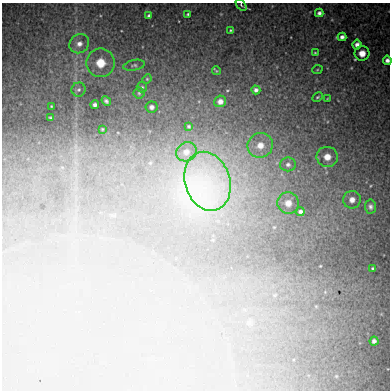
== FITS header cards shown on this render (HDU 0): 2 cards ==
NAXIS1  =                  388 /Length X axis
NAXIS2  =                  388 /Length Y axis

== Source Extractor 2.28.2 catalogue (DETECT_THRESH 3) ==
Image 388 x 388 px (HDU 0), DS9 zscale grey, 1 PNG px = 1 image px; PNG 392 x 392 px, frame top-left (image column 1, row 388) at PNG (2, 3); each listed source drawn as its Kron ellipse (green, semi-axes under 4 px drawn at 4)
Background 8480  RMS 420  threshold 1250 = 3 sigma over >= 5 px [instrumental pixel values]
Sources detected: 41; all 41 listed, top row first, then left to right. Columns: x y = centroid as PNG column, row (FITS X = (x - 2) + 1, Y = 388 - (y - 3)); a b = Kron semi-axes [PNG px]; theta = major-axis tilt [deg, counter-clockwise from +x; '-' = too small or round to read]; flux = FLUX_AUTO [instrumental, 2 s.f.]
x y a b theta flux
241 5 7 4 -53 4.0e+04
319 13 4 4 - 7.3e+04
188 14 4 3 - 4.2e+04
149 16 4 4 - 5.7e+04
230 30 3 2 - 2.8e+04
342 37 4 4 - 8.4e+04
79 44 10 9 - 1.9e+05
357 45 5 4 - 9.6e+04
315 53 4 2 - 3.0e+04
362 53 7 7 - 1.9e+05
387 60 4 4 - 8.9e+04
100 63 14 14 - 4.4e+05
134 65 11 5 12 7.6e+04
317 70 5 3 - 2.6e+04
216 71 4 4 - 2.6e+04
147 79 5 4 - 3.2e+04
142 87 5 5 - 4.5e+04
79 90 7 7 - 8.1e+04
256 90 4 4 - 6.9e+04
139 93 5 5 - 5.0e+04
317 97 6 4 28 3.6e+04
327 99 4 2 - 1.7e+04
106 101 5 4 - 6.2e+04
220 101 6 5 - 1.0e+05
95 105 4 4 - 6.0e+04
51 106 3 2 - 2.0e+04
151 107 6 6 - 7.4e+04
51 118 4 3 - 3.3e+04
189 126 4 3 - 2.9e+04
102 129 3 2 - 1.7e+04
260 145 13 12 - 2.9e+05
186 152 10 9 - 1.4e+05
327 157 10 10 - 2.2e+05
288 164 8 7 - 9.7e+04
208 181 30 22 -73 2.0e+06
352 200 9 8 - 1.4e+05
288 203 11 10 - 1.8e+05
370 207 7 5 -84 7.4e+04
300 212 4 3 - 5.2e+04
373 268 3 3 - 3.3e+04
374 341 4 4 - 5.7e+04
At the frame edge (FLAGS 8, measured only in part): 2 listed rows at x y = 241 5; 387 60